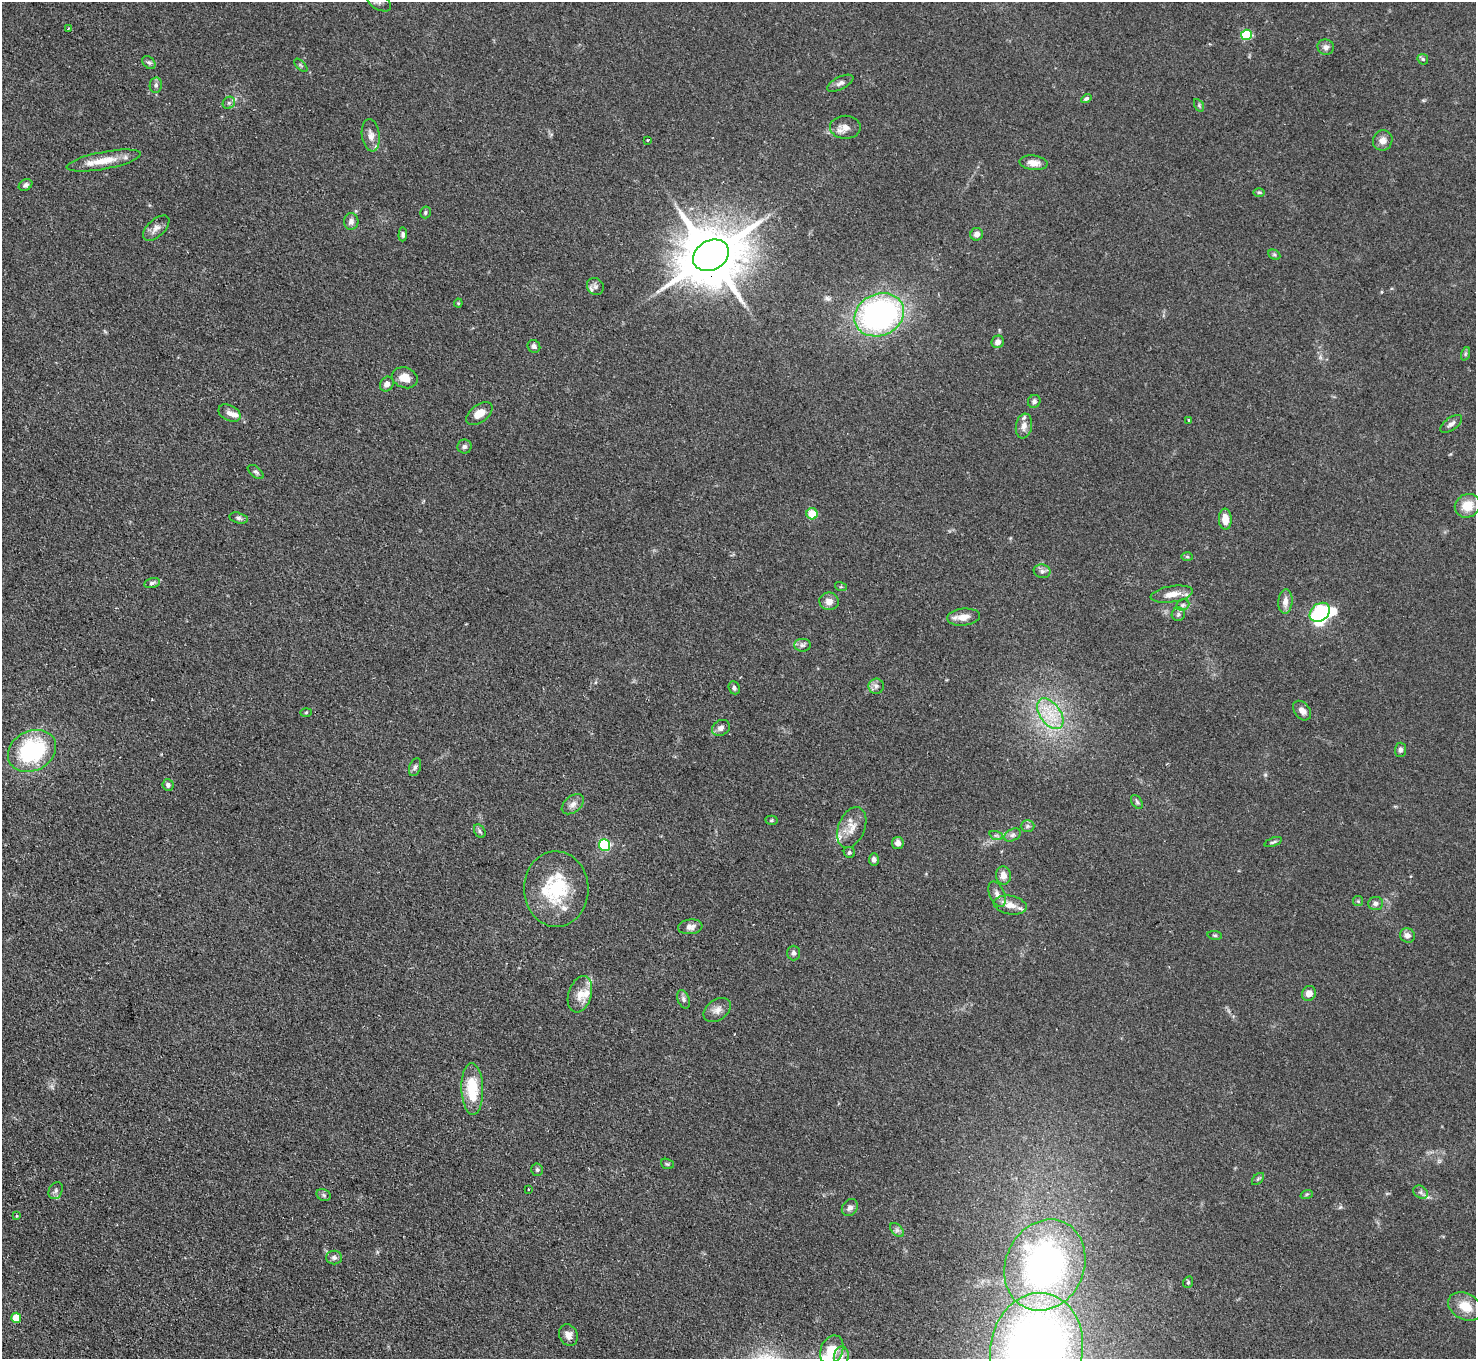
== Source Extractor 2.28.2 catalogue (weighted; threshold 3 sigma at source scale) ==
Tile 7 of 4 x 4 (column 3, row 2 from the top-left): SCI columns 2948-4421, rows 3015-4371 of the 5895 x 5888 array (HDU 1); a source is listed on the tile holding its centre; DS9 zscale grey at full resolution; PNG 1478 x 1361 px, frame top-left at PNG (2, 2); each listed source drawn as its Kron ellipse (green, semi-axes under 4 px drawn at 4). Shown black and unused: <1% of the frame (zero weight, under 2 of 3 exposures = <1% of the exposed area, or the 3 px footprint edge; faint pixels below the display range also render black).
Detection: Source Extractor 2.28.2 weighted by HDU 2 'WHT'; one run over the whole footprint, this tile lists its part. Background 0.0825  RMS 0.0059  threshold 0.0266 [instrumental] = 3 sigma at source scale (4.5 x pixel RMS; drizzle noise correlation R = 1.50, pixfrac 1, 0.05/0.05 arcsec/px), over >= 5 px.
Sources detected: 126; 2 inside a brighter object's white glare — neither listed nor drawn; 7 inside a brighter listed object's ellipse — not listed separately; the other 117 listed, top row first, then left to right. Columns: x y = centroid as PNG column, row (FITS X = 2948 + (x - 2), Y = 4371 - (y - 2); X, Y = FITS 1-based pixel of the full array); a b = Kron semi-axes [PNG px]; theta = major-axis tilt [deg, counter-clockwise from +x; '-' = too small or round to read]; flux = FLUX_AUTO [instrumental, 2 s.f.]
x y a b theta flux
379 2 13 7 -31 2.8
68 29 3 2 - 0.42
1246 35 5 5 - 45
1326 47 8 7 - 2.6
1423 59 6 5 - 0.88
149 62 7 5 -46 1.2
301 65 8 3 -45 0.75
840 83 14 6 27 2.2
156 85 7 6 - 1.7
1086 99 5 4 - 1.2
229 103 6 5 - 1.4
1199 105 7 4 -58 0.95
845 127 15 11 0 5
371 135 16 9 -82 4.2
648 140 3 2 - 0.73
1383 140 10 9 - 3.8
104 161 37 8 11 12
1033 163 14 7 -6 4.7
26 185 7 5 32 1.7
1259 192 6 4 0 0.83
425 212 6 5 - 0.98
351 221 8 7 - 2.6
156 228 16 8 43 3.7
403 234 7 4 86 1.5
977 234 6 6 - 3.3
711 255 19 14 30 4900
1274 255 6 4 -28 0.97
595 286 9 8 - 2.3
458 303 4 4 - 0.7
879 315 25 21 25 150
998 342 6 6 - 3.9
534 346 7 6 - 1.7
1465 354 7 4 71 0.97
405 378 13 10 -20 6.5
387 384 8 6 58 2.9
1034 401 7 6 - 1.7
229 413 12 7 -26 3.1
479 414 15 8 37 7.3
1189 420 3 2 - 0.78
1451 424 12 6 36 2.6
1024 426 12 8 80 3.6
465 446 7 7 - 1.6
256 472 9 5 -39 1.4
1467 506 13 11 30 10
812 514 6 5 - 11
238 518 9 5 -15 1.4
1225 519 10 6 -87 7.4
1187 557 6 4 -2 0.84
1042 571 8 6 -10 2.1
152 583 8 5 15 1.6
841 587 6 4 -17 0.82
1172 594 21 8 9 7.1
829 601 9 8 - 4.2
1285 602 12 7 85 4.2
1183 605 7 5 22 1.4
1320 612 11 8 39 50
1178 614 7 6 - 1.7
963 617 16 8 6 6.1
802 645 8 6 0 1.8
876 686 7 7 - 2.1
734 688 7 5 -66 1.5
1302 711 11 7 -51 3.4
306 712 5 3 - 0.58
1050 714 17 10 -55 12
721 728 9 7 30 2.6
1400 750 7 5 86 1.7
32 751 25 20 28 62
415 767 9 5 69 1.5
168 785 6 5 - 1.7
1137 802 8 5 -59 1.2
573 804 12 8 39 3.4
772 820 6 4 2 0.83
1028 826 7 6 - 1.3
852 827 21 13 69 8.1
480 831 7 5 -60 1.3
996 835 7 4 -18 1.2
1012 835 9 5 27 1.8
1273 842 9 4 20 1.2
898 843 6 6 - 2.8
604 845 6 5 - 61
849 852 6 5 - 1.2
874 859 6 5 - 2
1003 875 9 7 -85 4.1
556 889 38 32 -88 38
997 894 13 7 -66 3.6
1358 901 5 5 - 0.87
1375 903 7 6 - 2.4
1010 905 17 9 -11 6.6
690 927 12 7 7 3.3
1215 935 7 3 -8 0.89
1407 935 8 7 - 2.9
794 953 7 6 - 1.5
1309 993 8 7 - 4.5
580 994 19 11 72 7.7
683 999 9 6 -70 1.7
717 1010 15 10 35 4.4
472 1089 26 11 -88 23
667 1164 7 5 -21 0.97
537 1170 6 6 - 1.4
1258 1179 7 4 44 1
529 1189 3 2 - 0.71
56 1191 9 6 65 1.9
1420 1192 8 6 -35 1.7
1307 1194 6 4 19 0.84
324 1195 7 5 -22 1.3
850 1208 9 7 52 2.5
17 1216 3 3 - 0.65
897 1230 8 5 -45 1.6
334 1257 8 7 - 2.1
1045 1265 47 39 65 180
1188 1282 6 4 68 0.89
1465 1306 18 13 -28 11
16 1318 5 5 - 12
568 1335 11 9 -64 3.9
1036 1349 57 46 80 460
832 1350 15 11 67 13
841 1356 9 7 81 2.7
Overlapping masked pixels (flux is a lower limit): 1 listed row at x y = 711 255
Isophote crosses this tile's border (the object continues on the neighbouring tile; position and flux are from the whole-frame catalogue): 3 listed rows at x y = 379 2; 1036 1349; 832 1350